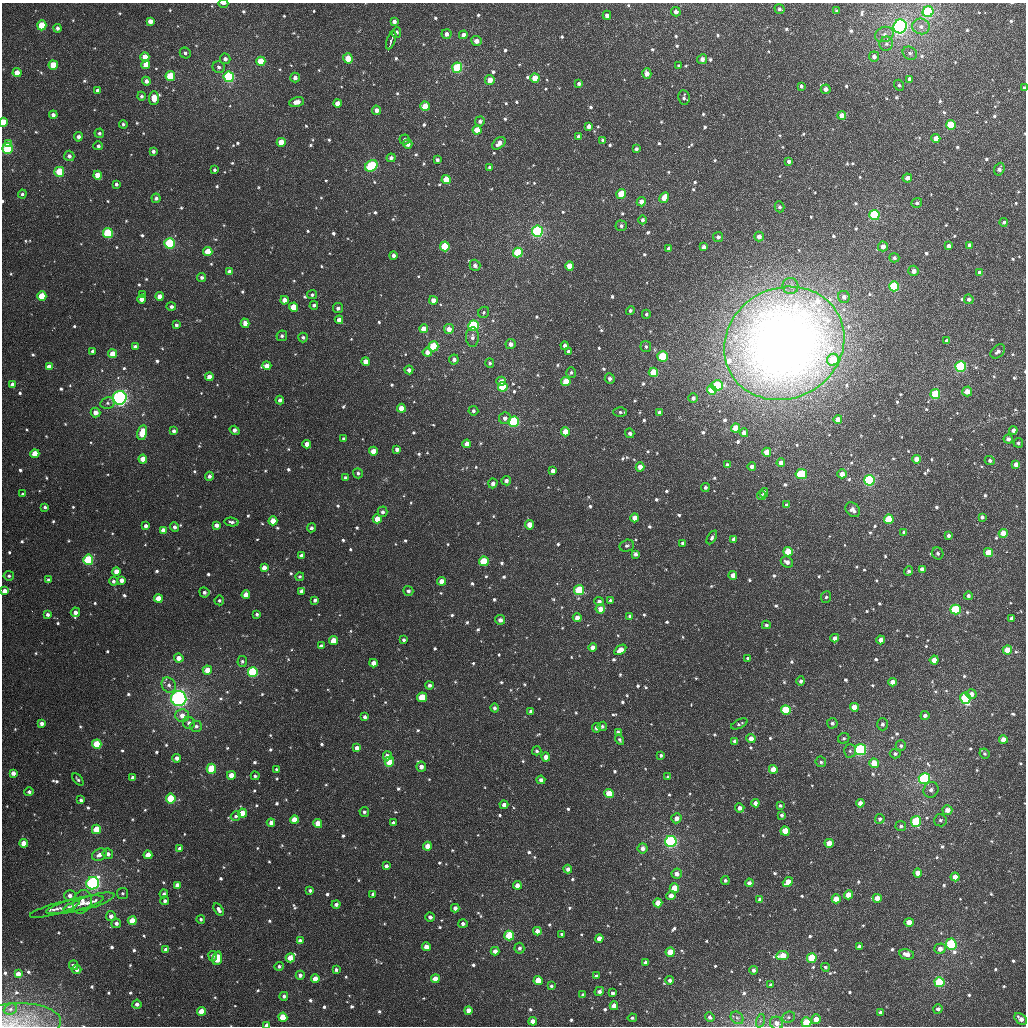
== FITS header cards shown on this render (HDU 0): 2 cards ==
NAXIS1  =                 1024
NAXIS2  =                 1024

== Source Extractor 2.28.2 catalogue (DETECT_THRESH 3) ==
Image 1024 x 1024 px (HDU 0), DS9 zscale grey, 1 PNG px = 1 image px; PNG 1028 x 1028 px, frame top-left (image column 1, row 1024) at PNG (2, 3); each listed source drawn as its Kron ellipse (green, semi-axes under 4 px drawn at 4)
Background 2840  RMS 51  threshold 152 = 3 sigma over >= 5 px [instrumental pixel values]
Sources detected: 964; of the 964, the 500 brightest by FLUX_AUTO listed and drawn (464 fainter detections omitted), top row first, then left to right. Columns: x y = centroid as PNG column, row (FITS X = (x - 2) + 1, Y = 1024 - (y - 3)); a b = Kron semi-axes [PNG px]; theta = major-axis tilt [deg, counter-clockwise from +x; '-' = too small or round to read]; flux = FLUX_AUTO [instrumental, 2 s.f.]
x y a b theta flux
223 3 5 2 - 9.6e+03
779 9 5 4 - 8.4e+03
837 11 4 3 - 7.4e+03
676 12 5 4 - 2.0e+04
928 12 5 5 - 4.9e+05
607 15 4 4 - 2.1e+04
150 21 4 4 - 2.6e+04
394 21 4 4 - 1.5e+04
42 25 5 4 - 1.2e+05
900 26 7 6 - 9.0e+05
921 26 9 7 -14 2.0e+04
57 28 4 4 - 1.2e+04
397 32 5 4 - 8.0e+03
446 34 5 5 - 1.8e+04
884 34 9 7 22 1.8e+04
463 35 4 4 - 1.7e+04
391 40 9 3 70 1.4e+04
476 41 5 5 - 2.5e+04
886 44 7 6 - 1.1e+04
185 53 6 5 - 8.7e+03
910 53 8 6 -32 9.5e+03
874 56 5 5 - 1.6e+04
145 57 4 4 - 4.9e+04
348 58 5 4 - 5.7e+04
225 59 5 5 - 1.3e+04
702 59 5 4 - 1.9e+04
261 61 5 4 - 8.0e+04
146 64 4 4 - 3.9e+04
53 65 4 4 - 8.0e+04
679 66 4 4 - 1.3e+04
219 67 6 5 - 1.0e+04
457 68 5 5 - 2.6e+05
17 73 4 4 - 4.4e+04
647 74 5 4 - 2.4e+04
170 76 5 5 - 1.3e+05
229 77 5 5 - 5.6e+05
295 78 5 4 - 1.6e+04
535 78 4 4 - 8.0e+04
909 79 4 3 - 1.1e+04
490 80 5 4 - 3.4e+04
146 81 4 4 - 1.8e+04
579 84 4 3 - 1.1e+04
899 85 6 5 - 7.1e+03
801 86 4 3 - 8.5e+03
1024 88 4 3 - 8.7e+03
826 89 5 4 - 1.9e+04
98 90 4 4 - 1.6e+04
141 96 4 4 - 8.2e+03
684 97 7 5 -82 9.5e+03
154 98 7 5 88 4.9e+04
297 102 8 5 11 3.2e+04
337 103 4 4 - 2.9e+04
425 106 4 4 - 6.2e+04
376 110 4 4 - 2.1e+04
53 115 4 4 - 1.4e+04
842 115 4 4 - 3.1e+04
480 121 5 5 - 1.2e+04
3 122 4 4 - 1.1e+05
123 124 4 4 - 7.9e+03
951 125 5 5 - 1.4e+05
589 126 4 4 - 2.3e+04
477 130 4 4 - 6.3e+04
99 133 5 4 - 9.3e+03
579 136 4 4 - 1.1e+04
78 137 5 4 - 1.3e+04
936 138 4 4 - 3.4e+04
405 140 5 5 - 8.3e+03
603 140 4 4 - 1.5e+04
281 142 4 4 - 6.8e+04
499 143 8 5 40 2.6e+04
9 144 4 3 - 5.1e+04
408 144 4 4 - 2.0e+04
98 146 4 4 - 9.5e+03
8 148 5 5 - 2.7e+05
636 149 4 3 - 9.5e+03
153 151 4 4 - 1.0e+04
69 156 5 5 - 1.4e+04
391 158 4 4 - 1.1e+04
437 160 4 3 - 1.0e+04
789 161 4 4 - 1.3e+04
371 166 7 5 38 2.8e+05
490 167 4 4 - 9.6e+03
999 169 6 5 - 1.4e+04
215 170 3 3 - 7.6e+03
59 172 5 5 - 1.0e+05
98 175 4 4 - 4.8e+04
907 178 5 4 - 2.2e+04
446 180 4 4 - 7.8e+04
116 184 4 3 - 8.7e+03
22 194 4 4 - 8.0e+03
621 194 5 4 - 9.5e+04
156 198 4 4 - 9.9e+03
664 198 5 4 - 4.2e+04
641 202 4 4 - 2.6e+04
917 203 5 5 - 9.3e+03
779 207 5 5 - 8.9e+03
874 215 5 5 - 3.6e+05
642 220 4 4 - 9.1e+03
1004 222 4 4 - 8.6e+03
621 226 5 5 - 1.1e+04
537 231 5 5 - 5.3e+05
108 233 5 5 - 2.1e+05
759 236 5 4 - 2.1e+04
718 237 5 5 - 1.1e+04
169 243 5 5 - 3.2e+05
969 245 4 4 - 1.0e+04
445 246 5 4 - 1.7e+05
883 246 5 5 - 2.7e+04
949 246 4 4 - 1.4e+04
704 247 4 4 - 1.7e+04
669 249 4 4 - 1.5e+04
208 251 4 4 - 6.7e+04
518 253 5 5 - 1.7e+05
393 255 4 4 - 1.4e+04
894 258 5 4 - 8.8e+03
475 265 6 5 - 1.5e+04
570 266 4 4 - 5.7e+04
914 271 5 5 - 2.2e+04
230 272 4 4 - 2.0e+04
980 273 4 4 - 2.1e+04
202 277 4 4 - 9.6e+03
790 286 8 8 - 1.8e+04
894 286 5 5 - 2.5e+05
142 295 3 3 - 7.2e+03
312 295 5 4 - 7.4e+03
42 296 4 4 - 1.2e+05
159 296 4 4 - 2.6e+04
844 297 6 5 - 1.5e+04
141 299 4 4 - 2.9e+04
969 299 5 5 - 9.0e+03
284 300 4 4 - 3.0e+04
433 300 4 4 - 2.5e+04
314 305 4 4 - 8.8e+03
171 307 5 4 - 1.0e+04
294 307 4 4 - 7.9e+04
338 308 5 5 - 1.2e+04
630 310 4 4 - 7.4e+03
484 312 6 5 - 7.2e+03
646 314 4 4 - 7.1e+03
339 320 4 4 - 2.3e+04
245 323 5 4 - 2.4e+04
176 325 4 3 - 9.5e+03
473 326 5 5 - 7.1e+05
424 329 4 4 - 4.6e+04
449 329 5 5 - 2.8e+04
282 336 5 5 - 8.5e+03
303 337 5 4 - 8.0e+03
472 337 10 6 -89 1.5e+04
947 341 4 4 - 1.8e+04
784 343 61 55 28 5.4e+06
511 344 5 5 - 1.7e+04
433 346 5 5 - 1.7e+05
565 346 4 4 - 1.5e+04
135 347 4 3 - 1.2e+04
646 347 5 5 - 8.7e+03
93 351 4 4 - 1.3e+04
568 351 4 4 - 9.9e+03
998 351 8 5 43 1.5e+04
427 352 4 4 - 2.0e+04
113 354 4 4 - 6.4e+04
663 356 5 5 - 1.7e+05
454 359 5 4 - 1.5e+04
833 360 6 6 - 1.3e+05
366 362 4 4 - 3.9e+04
490 363 5 4 - 8.0e+03
267 366 4 4 - 2.7e+04
961 366 5 5 - 3.2e+05
49 367 4 4 - 2.7e+04
409 370 4 4 - 1.6e+04
571 372 5 5 - 7.7e+03
653 372 5 4 - 1.0e+05
209 377 4 4 - 3.1e+04
610 379 5 5 - 1.3e+04
501 381 5 4 - 2.2e+04
566 382 4 4 - 7.3e+04
13 385 4 4 - 2.9e+04
717 386 6 5 - 2.2e+05
503 387 5 5 - 2.4e+05
712 390 5 4 - 1.0e+05
967 391 5 5 - 3.5e+04
935 394 5 5 - 1.7e+05
120 398 7 7 - 7.2e+05
693 398 5 4 - 1.2e+04
280 400 4 4 - 1.2e+04
108 403 7 6 - 9.7e+03
401 408 4 4 - 5.4e+04
473 411 5 4 - 9.4e+03
95 412 5 5 - 2.7e+04
620 412 6 4 0 7.6e+03
659 412 4 4 - 1.4e+04
505 418 6 6 - 1.7e+04
838 419 4 4 - 3.2e+04
514 422 5 5 - 4.0e+05
736 428 4 4 - 6.8e+04
235 430 5 4 - 1.5e+04
1013 430 4 4 - 1.6e+04
174 431 4 4 - 1.0e+04
565 432 4 4 - 4.7e+04
142 433 7 4 77 7.8e+04
630 433 5 4 - 1.2e+04
744 433 4 4 - 1.9e+04
343 439 3 3 - 7.7e+03
1008 439 4 4 - 1.4e+04
1018 443 5 4 - 8.2e+03
307 444 4 4 - 2.5e+04
467 444 4 4 - 2.8e+04
397 449 4 4 - 1.6e+04
373 451 4 4 - 4.5e+04
767 452 4 4 - 5.1e+04
35 454 4 4 - 7.0e+04
143 459 4 4 - 4.2e+04
916 459 4 4 - 2.9e+04
990 460 5 4 - 9.2e+03
781 463 4 4 - 2.6e+04
1016 464 4 4 - 2.4e+04
727 465 4 4 - 1.1e+04
752 466 4 4 - 1.5e+04
640 467 4 4 - 2.9e+04
553 471 4 4 - 1.6e+04
358 473 5 5 - 8.5e+03
801 474 6 5 - 2.1e+05
842 474 4 4 - 2.9e+04
209 476 4 4 - 1.3e+04
345 477 4 4 - 7.4e+03
869 480 5 5 - 5.5e+05
506 481 5 4 - 1.3e+04
493 483 5 4 - 1.5e+04
705 487 4 4 - 8.8e+03
764 493 4 4 - 1.0e+04
23 494 3 3 - 7.1e+03
761 496 4 4 - 8.6e+03
786 505 4 3 - 1.1e+04
45 507 4 3 - 7.6e+03
853 510 8 6 -47 1.8e+04
383 512 5 5 - 1.1e+04
982 517 4 4 - 1.0e+04
635 518 4 4 - 3.8e+04
377 519 4 4 - 5.6e+04
889 519 5 5 - 1.7e+05
273 521 4 4 - 4.9e+04
231 522 7 4 -11 9.4e+03
216 525 4 4 - 1.7e+04
529 525 5 4 - 3.4e+04
146 526 4 3 - 1.3e+04
175 527 4 4 - 1.3e+04
311 528 4 4 - 1.0e+04
163 530 4 4 - 2.7e+04
904 532 4 3 - 8.0e+03
1003 534 4 4 - 5.6e+04
948 535 4 3 - 1.0e+04
712 537 7 4 60 9.7e+03
734 539 4 4 - 1.9e+04
682 543 4 4 - 7.1e+03
627 546 7 6 - 9.3e+03
788 552 4 4 - 1.0e+05
988 552 4 4 - 8.9e+04
938 553 6 5 - 9.5e+03
635 554 4 4 - 1.4e+04
302 555 4 4 - 1.6e+04
88 560 5 5 - 1.9e+05
484 561 5 5 - 1.2e+05
787 562 6 5 - 1.9e+04
264 567 4 4 - 2.4e+04
922 569 4 4 - 2.3e+04
116 571 4 4 - 2.9e+04
909 571 5 4 - 8.8e+03
733 575 4 4 - 3.1e+04
9 576 5 4 - 7.9e+03
300 577 4 4 - 7.2e+03
48 580 4 4 - 8.8e+03
121 580 4 4 - 2.3e+04
113 581 4 4 - 9.3e+03
441 581 4 4 - 3.4e+04
579 590 5 5 - 2.0e+05
4 591 4 4 - 2.5e+04
301 591 4 4 - 1.5e+04
408 591 5 5 - 1.0e+04
204 592 5 5 - 1.2e+04
246 595 4 4 - 4.0e+04
968 596 4 4 - 1.1e+04
826 597 5 5 - 7.1e+03
158 598 4 4 - 6.2e+04
219 600 5 5 - 7.1e+03
315 600 4 3 - 1.0e+04
610 600 4 4 - 8.1e+03
599 601 5 4 - 1.6e+04
600 609 5 4 - 3.2e+04
955 609 5 5 - 3.4e+05
75 612 5 4 - 2.1e+04
257 614 4 4 - 8.9e+03
48 615 4 4 - 1.2e+04
630 616 4 4 - 7.2e+03
577 618 4 4 - 2.5e+04
1012 618 4 4 - 2.2e+04
500 620 5 4 - 1.4e+04
766 625 4 4 - 8.3e+03
835 638 4 4 - 2.0e+04
404 640 4 4 - 7.8e+03
881 640 4 4 - 3.6e+04
334 641 4 4 - 7.2e+04
321 646 4 4 - 1.1e+04
593 647 4 4 - 2.0e+04
620 650 6 4 35 3.6e+04
1007 650 4 4 - 5.6e+04
179 658 5 4 - 2.8e+04
748 658 3 3 - 7.2e+03
934 660 4 4 - 4.5e+04
242 661 5 5 - 7.6e+03
374 663 4 4 - 2.7e+04
207 670 4 4 - 5.5e+04
253 672 5 5 - 4.5e+05
801 681 4 4 - 1.0e+04
893 682 4 4 - 2.9e+04
169 685 8 6 -59 1.6e+04
429 685 4 4 - 1.2e+04
971 694 5 5 - 1.9e+04
422 697 5 5 - 1.2e+05
179 698 7 7 - 9.5e+05
965 698 5 5 - 4.3e+05
854 707 4 4 - 4.7e+04
494 708 4 4 - 1.0e+04
786 710 5 5 - 2.1e+05
531 711 4 4 - 1.5e+04
182 715 6 6 - 3.0e+04
925 716 4 4 - 1.3e+04
365 717 4 4 - 1.1e+04
42 723 4 4 - 1.7e+04
189 723 6 6 - 1.4e+04
832 723 5 5 - 8.8e+03
739 724 9 4 25 7.4e+03
882 724 6 5 - 1.1e+04
196 726 6 5 - 1.0e+04
602 726 5 4 - 7.8e+03
596 728 5 4 - 1.6e+04
618 732 4 4 - 7.4e+03
844 738 6 5 - 7.3e+03
751 739 4 4 - 3.6e+04
1003 739 4 4 - 3.0e+04
619 740 5 4 - 7.1e+03
735 741 4 4 - 1.4e+04
97 744 4 4 - 1.7e+05
901 746 5 5 - 9.3e+03
357 748 4 4 - 2.4e+04
860 750 5 5 - 4.3e+05
537 751 5 4 - 7.5e+03
850 751 7 5 -89 8.1e+03
895 754 5 4 - 8.5e+03
985 754 5 4 - 7.1e+03
661 755 4 4 - 7.6e+03
387 756 4 4 - 2.1e+04
546 757 4 4 - 3.1e+04
177 758 4 4 - 1.8e+04
389 762 5 4 - 8.6e+04
821 762 5 5 - 7.5e+03
874 763 5 4 - 7.8e+04
421 767 5 4 - 2.0e+04
211 769 5 4 - 1.6e+05
276 769 3 3 - 7.1e+03
773 769 4 4 - 4.1e+04
13 773 4 4 - 2.3e+04
231 775 4 4 - 4.0e+04
255 776 4 4 - 8.3e+03
133 777 4 4 - 1.5e+04
668 777 4 3 - 7.4e+03
924 778 5 5 - 6.2e+05
78 779 7 4 -50 7.6e+03
541 780 4 4 - 1.2e+04
931 790 8 7 - 1.6e+04
29 792 5 4 - 9.9e+03
609 794 4 4 - 8.9e+04
171 799 5 5 - 1.9e+05
81 800 4 3 - 9.6e+03
755 803 4 4 - 2.0e+04
860 803 4 4 - 2.4e+04
504 805 4 4 - 1.6e+04
780 806 4 3 - 7.2e+03
740 808 4 4 - 1.7e+04
947 810 5 5 - 3.4e+04
364 812 5 4 - 8.3e+03
242 813 4 4 - 6.3e+04
782 815 4 3 - 9.1e+03
236 816 5 5 - 8.8e+03
676 818 5 5 - 2.4e+04
880 819 5 5 - 9.8e+03
294 820 4 4 - 5.4e+04
940 820 6 6 - 9.0e+03
916 822 5 5 - 2.8e+05
271 823 4 4 - 1.8e+04
318 823 4 4 - 5.2e+04
393 823 4 4 - 1.0e+04
901 826 5 5 - 9.2e+03
96 829 4 4 - 8.8e+04
785 831 4 4 - 7.2e+04
671 841 5 5 - 5.5e+05
24 843 4 4 - 3.5e+04
829 843 4 4 - 5.6e+04
427 846 4 4 - 3.4e+04
643 848 5 5 - 2.0e+04
180 849 4 4 - 1.5e+04
108 854 5 5 - 1.5e+04
99 855 8 5 24 2.3e+04
148 855 4 4 - 4.7e+04
386 866 4 4 - 1.1e+04
568 869 4 4 - 1.5e+04
918 873 4 4 - 3.5e+04
677 874 5 5 - 2.3e+04
955 877 4 4 - 4.5e+04
725 880 4 4 - 7.6e+03
788 882 5 4 - 5.2e+04
93 883 6 6 - 8.2e+05
749 883 4 4 - 1.5e+04
177 885 4 4 - 2.5e+04
517 885 4 4 - 3.1e+04
674 888 4 4 - 8.6e+04
310 890 4 4 - 8.9e+03
122 893 5 5 - 7.4e+03
164 894 4 4 - 1.1e+04
373 894 4 4 - 1.4e+04
849 895 4 4 - 6.0e+04
70 896 6 5 - 1.6e+04
671 896 4 4 - 2.4e+04
877 898 4 4 - 3.9e+04
760 899 4 4 - 1.9e+04
836 899 4 4 - 4.8e+04
165 901 4 4 - 1.0e+04
82 902 12 9 69 2.9e+04
89 902 26 6 17 4.0e+04
658 903 4 4 - 5.4e+04
336 904 4 4 - 1.2e+04
75 905 29 6 14 4.7e+04
455 908 4 4 - 1.6e+04
55 909 26 5 16 2.4e+04
219 909 7 4 -56 1.4e+04
111 916 5 5 - 1.8e+04
430 917 5 4 - 1.3e+04
201 919 4 4 - 7.5e+03
132 921 4 4 - 7.3e+04
909 922 4 4 - 4.2e+04
116 923 5 5 - 1.4e+04
463 924 5 4 - 1.1e+04
537 931 4 4 - 2.3e+04
562 934 4 3 - 9.0e+03
509 935 5 5 - 1.5e+05
599 939 4 4 - 3.6e+04
300 941 4 4 - 2.3e+04
951 944 6 5 - 4.5e+05
426 947 4 4 - 3.6e+04
859 947 4 4 - 1.8e+04
519 948 5 5 - 1.0e+04
166 949 4 4 - 1.6e+04
940 949 5 5 - 2.4e+04
495 951 4 4 - 2.3e+04
670 952 4 4 - 6.8e+04
907 954 7 5 -13 2.9e+04
212 956 5 4 - 9.6e+03
782 956 6 4 9 6.7e+04
217 958 7 4 79 6.9e+04
290 958 4 4 - 5.0e+04
812 958 5 4 - 1.5e+05
646 962 4 4 - 1.5e+04
74 965 5 4 - 1.3e+04
279 966 5 4 - 8.4e+03
825 967 4 4 - 7.2e+03
77 970 5 4 - 1.3e+04
336 970 4 4 - 9.3e+03
753 970 4 4 - 1.3e+04
18 974 4 4 - 3.0e+04
300 975 4 4 - 1.2e+04
596 976 4 4 - 8.6e+03
315 979 4 4 - 4.3e+04
435 979 4 4 - 3.9e+04
538 980 4 4 - 7.4e+04
670 980 4 4 - 1.3e+04
939 982 5 5 - 3.3e+05
771 985 4 4 - 1.1e+04
551 986 4 3 - 8.2e+03
599 991 5 4 - 1.3e+04
613 993 4 4 - 1.1e+04
583 995 4 3 - 9.8e+03
284 996 4 4 - 9.8e+03
137 1004 4 4 - 1.5e+04
614 1006 4 4 - 3.2e+04
10 1009 7 5 23 8.8e+03
938 1009 4 4 - 1.3e+04
468 1010 4 4 - 2.8e+04
201 1011 4 4 - 6.7e+04
880 1012 4 3 - 1.0e+04
283 1017 4 4 - 8.1e+04
710 1017 5 4 - 1.1e+04
788 1017 7 5 22 8.3e+03
632 1018 4 4 - 7.2e+03
737 1018 7 5 -43 9.9e+03
816 1019 5 4 - 3.6e+04
1021 1019 7 5 -39 3.0e+04
533 1021 4 4 - 3.1e+04
760 1021 7 4 72 7.5e+03
806 1022 5 5 - 9.9e+04
777 1023 7 6 - 2.2e+04
14 1024 47 20 3 1.1e+05
267 1025 4 3 - 3.1e+04
At the frame edge (FLAGS 8, measured only in part): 8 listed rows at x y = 223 3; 1024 88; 3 122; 4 591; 806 1022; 777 1023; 14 1024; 267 1025
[464 fainter detections neither listed nor drawn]

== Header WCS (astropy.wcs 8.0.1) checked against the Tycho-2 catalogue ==
Header WCS as astropy/WCSLIB reads it (applying the file's SIP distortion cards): RA---TAN-SIP/DEC--TAN-SIP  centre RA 01:37:30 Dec +18:54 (24.37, +18.90 deg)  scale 8.67 arcsec/px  FOV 148.0' x 148.0'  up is +178 deg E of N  parity flipped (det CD > 0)
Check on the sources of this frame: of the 60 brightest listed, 57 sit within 12.4 arcsec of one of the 180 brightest Tycho-2 stars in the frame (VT <= 11.95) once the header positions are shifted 0.96 arcsec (0.06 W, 0.96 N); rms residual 4.13 arcsec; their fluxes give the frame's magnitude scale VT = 23.15 - 2.5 log10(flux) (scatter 0.19 mag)
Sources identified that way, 212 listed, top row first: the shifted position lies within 12.4 arcsec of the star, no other Tycho-2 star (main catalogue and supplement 1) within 24.8 arcsec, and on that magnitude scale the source's flux lands within +1.5 / -3 mag of the star's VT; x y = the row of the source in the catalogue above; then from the Tycho-2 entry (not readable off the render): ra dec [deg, ICRS J2000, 3 dp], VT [Tycho-2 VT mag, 2 dp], TYC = Tycho-2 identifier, HIP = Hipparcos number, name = IAU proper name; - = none
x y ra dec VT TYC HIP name
928 12 23.377 +17.647 9.01 1201-513-1 - -
150 21 25.341 +17.744 11.82 1208-866-1 - -
42 25 25.615 +17.762 10.52 1208-1504-1 - -
900 26 23.446 +17.685 7.81 1201-7-1 7282 -
476 41 24.516 +17.762 11.71 1208-1527-1 - -
145 57 25.352 +17.830 11.31 1208-1428-1 - -
348 58 24.839 +17.816 11.17 1208-1381-1 - -
261 61 25.059 +17.831 10.55 1208-552-1 - -
146 64 25.349 +17.848 11.45 1208-312-1 - -
53 65 25.583 +17.857 10.60 1208-1476-1 - -
457 68 24.559 +17.829 9.45 1208-1330-1 7626 -
17 73 25.674 +17.878 11.68 1208-1435-1 - -
647 74 24.081 +17.825 11.98 1208-646-1 - -
170 76 25.286 +17.874 10.00 1208-1452-1 - -
229 77 25.138 +17.871 9.20 1208-168-1 - -
295 78 24.970 +17.867 12.48 1208-926-1 - -
535 78 24.363 +17.847 11.05 1208-118-1 - -
490 80 24.478 +17.855 11.71 1208-930-1 - -
826 89 23.628 +17.844 11.95 1201-650-1 - -
337 103 24.861 +17.926 11.47 1208-326-1 - -
425 106 24.639 +17.924 10.50 1208-682-1 - -
376 110 24.761 +17.938 11.93 1208-1533-1 - -
842 115 23.584 +17.905 11.47 1201-35-1 - -
3 122 25.705 +17.999 10.65 1208-1078-1 - -
951 125 23.306 +17.917 9.96 1201-410-1 - -
477 130 24.505 +17.977 11.38 1208-666-1 - -
936 138 23.343 +17.950 11.45 1201-572-1 - -
603 140 24.185 +17.990 12.27 1208-1344-1 - -
281 142 24.999 +18.024 10.75 1208-856-1 - -
499 143 24.447 +18.005 12.44 1208-338-1 - -
9 144 25.689 +18.050 11.13 1208-1178-1 - -
8 148 25.692 +18.061 9.65 1208-1184-1 8004 -
789 161 23.713 +18.022 12.31 1201-606-1 - -
371 166 24.769 +18.072 9.30 1208-504-1 - -
59 172 25.559 +18.113 10.08 1208-1518-1 - -
98 175 25.462 +18.118 11.04 1208-1088-1 - -
907 178 23.411 +18.049 12.32 1201-373-1 - -
446 180 24.578 +18.099 11.25 1208-166-1 - -
641 202 24.082 +18.134 11.96 1208-202-1 - -
874 215 23.490 +18.142 9.26 1201-617-1 - -
537 231 24.342 +18.215 8.67 1208-296-1 - -
108 233 25.430 +18.257 9.60 1208-1378-1 - -
169 243 25.273 +18.277 9.33 1208-1502-1 - -
445 246 24.576 +18.260 10.10 1208-956-1 - -
883 246 23.465 +18.216 11.65 1201-629-1 - -
704 247 23.919 +18.236 12.37 1201-254-1 - -
208 251 25.176 +18.293 10.84 1208-1316-1 - -
518 253 24.390 +18.268 10.07 1208-896-1 - -
393 255 24.705 +18.287 12.27 1208-1478-1 - -
570 266 24.257 +18.295 11.05 1208-710-1 - -
914 271 23.385 +18.272 12.49 1201-586-1 - -
980 273 23.217 +18.269 11.73 1201-158-1 - -
894 286 23.433 +18.311 9.67 1201-436-1 - -
42 296 25.593 +18.414 10.45 1208-898-1 - -
159 296 25.294 +18.405 11.89 1208-466-1 - -
141 299 25.340 +18.413 11.40 1208-1020-1 - -
433 300 24.599 +18.391 11.92 1208-1463-1 - -
294 307 24.953 +18.420 10.85 1208-1268-1 - -
339 320 24.837 +18.446 12.78 1208-1158-1 - -
473 326 24.495 +18.448 9.86 1208-1579-1 - -
424 329 24.621 +18.460 11.62 1208-890-1 - -
449 329 24.557 +18.458 11.99 1208-414-1 - -
784 343 23.704 +18.461 6.09 1201-1726-1 7359 -
433 346 24.594 +18.502 9.81 1208-1503-1 - -
427 352 24.610 +18.516 11.56 1208-182-1 - -
113 354 25.408 +18.547 11.14 1208-334-1 - -
663 356 24.012 +18.504 9.76 1208-290-1 - -
833 360 23.579 +18.494 10.35 1201-539-1 - -
366 362 24.765 +18.544 11.33 1208-892-1 - -
267 366 25.016 +18.563 12.06 1208-786-1 - -
961 366 23.254 +18.496 9.19 1201-441-1 - -
653 372 24.033 +18.543 10.68 1208-764-1 - -
209 377 25.161 +18.595 11.66 1208-1519-1 - -
501 381 24.419 +18.579 12.41 1208-1146-1 - -
566 382 24.255 +18.574 10.96 1208-1186-1 - -
717 386 23.870 +18.569 9.97 1201-238-1 - -
712 390 23.884 +18.580 10.45 1201-608-1 - -
935 394 23.315 +18.566 9.83 1201-737-1 - -
120 398 25.387 +18.652 7.89 1208-802-1 7893 -
401 408 24.670 +18.653 11.55 1208-1494-1 - -
838 419 23.560 +18.638 11.56 1201-744-1 - -
514 422 24.383 +18.675 9.24 1208-700-1 7571 -
736 428 23.819 +18.669 10.98 1201-179-1 - -
1013 430 23.113 +18.644 12.63 1201-229-1 - -
565 432 24.251 +18.695 11.06 1208-756-1 - -
142 433 25.327 +18.737 11.59 1208-1402-1 - -
467 444 24.500 +18.733 11.56 1208-1050-1 - -
397 449 24.677 +18.753 12.22 1208-1567-1 - -
373 451 24.737 +18.759 11.16 1208-850-1 - -
767 452 23.737 +18.724 11.83 1201-309-1 - -
35 454 25.597 +18.794 10.96 1208-976-1 - -
143 459 25.323 +18.798 11.68 1208-360-1 - -
916 459 23.355 +18.724 11.56 1201-397-1 - -
781 463 23.700 +18.747 11.86 1201-402-1 - -
1016 464 23.103 +18.726 12.01 1201-167-1 - -
801 474 23.646 +18.773 9.68 1201-487-1 - -
842 474 23.544 +18.768 11.92 1201-527-1 - -
869 480 23.473 +18.780 8.85 1201-219-1 7288 -
635 518 24.066 +18.895 11.46 1208-678-1 - -
377 519 24.721 +18.922 11.14 1208-1516-1 - -
889 519 23.420 +18.872 10.18 1201-473-1 - -
273 521 24.986 +18.936 11.71 1208-1347-1 - -
529 525 24.333 +18.921 11.66 1208-44-1 - -
163 530 25.265 +18.968 11.36 1208-1339-1 - -
1003 534 23.127 +18.895 11.01 1201-493-1 - -
788 552 23.672 +18.961 10.72 1201-247-1 - -
988 552 23.162 +18.941 10.81 1201-589-1 - -
88 560 25.453 +19.045 9.55 1208-1159-1 - -
484 561 24.446 +19.014 10.18 1208-1149-1 - -
264 567 25.004 +19.049 12.32 1208-1121-1 - -
116 571 25.381 +19.071 11.96 1208-921-1 - -
733 575 23.809 +19.023 11.69 1201-518-1 - -
121 580 25.367 +19.092 12.59 1208-1211-1 - -
441 581 24.551 +19.066 11.56 1208-1007-1 - -
579 590 24.200 +19.075 9.96 1208-877-1 - -
158 598 25.271 +19.132 11.02 1208-1127-1 - -
599 601 24.148 +19.100 12.44 1208-857-1 - -
600 609 24.144 +19.118 11.40 1208-1059-1 - -
955 609 23.239 +19.082 9.93 1201-728-1 - -
75 612 25.481 +19.172 12.32 1208-1019-1 - -
577 618 24.202 +19.141 11.65 1208-1117-1 - -
835 638 23.544 +19.164 12.57 1201-203-1 - -
881 640 23.426 +19.163 12.00 1201-363-1 - -
334 641 24.821 +19.219 11.17 1208-1213-1 - -
593 647 24.160 +19.211 12.46 1208-1063-1 - -
620 650 24.087 +19.213 12.14 1208-895-1 - -
1007 650 23.102 +19.174 10.82 1201-782-1 - -
179 658 25.214 +19.274 11.40 1208-1349-1 - -
934 660 23.288 +19.206 11.24 1201-482-1 - -
374 663 24.717 +19.269 11.97 1208-789-1 - -
207 670 25.139 +19.301 11.49 1208-625-1 - -
253 672 25.024 +19.302 9.41 1208-623-1 - -
893 682 23.391 +19.264 11.53 1201-291-1 - -
429 685 24.572 +19.318 12.49 1208-1087-1 - -
179 698 25.211 +19.372 7.59 1208-487-1 7839 -
965 698 23.204 +19.294 9.25 1201-667-1 - -
854 707 23.485 +19.329 11.46 1201-520-1 - -
786 710 23.660 +19.342 10.02 1201-526-1 - -
751 739 23.746 +19.415 11.65 1201-228-1 - -
1003 739 23.102 +19.389 12.03 1201-552-1 - -
97 744 25.416 +19.488 10.18 1208-699-1 - -
357 748 24.751 +19.475 12.44 1208-195-1 - -
860 750 23.466 +19.429 8.83 1201-567-1 - -
387 756 24.673 +19.491 12.56 1208-907-1 - -
546 757 24.268 +19.480 12.07 1208-33-1 - -
389 762 24.667 +19.506 10.44 1208-167-1 - -
874 763 23.429 +19.461 10.88 1201-134-1 - -
421 767 24.585 +19.514 12.18 1208-717-1 - -
211 769 25.120 +19.538 9.95 1208-1233-1 - -
773 769 23.686 +19.486 11.39 1201-664-1 - -
13 773 25.627 +19.565 12.18 1208-367-1 - -
231 775 25.070 +19.552 11.87 1208-219-1 - -
924 778 23.298 +19.492 8.81 1201-469-1 7230 -
609 794 24.102 +19.561 10.53 1208-79-1 - -
171 799 25.222 +19.613 9.73 1208-501-1 - -
755 803 23.728 +19.569 11.95 1201-242-1 - -
860 803 23.460 +19.558 12.13 1201-651-1 - -
504 805 24.370 +19.598 12.21 1208-427-1 - -
947 810 23.236 +19.566 11.81 1201-516-1 - -
242 813 25.038 +19.642 11.14 1208-575-1 - -
294 820 24.904 +19.653 11.47 1208-175-1 - -
916 822 23.316 +19.597 9.74 1201-580-1 - -
318 823 24.844 +19.660 11.21 1208-391-1 - -
96 829 25.409 +19.693 10.66 1208-95-1 - -
785 831 23.648 +19.634 10.73 1201-514-1 - -
671 841 23.940 +19.670 8.50 1201-201-1 7435 -
829 843 23.535 +19.658 11.23 1201-485-1 - -
427 846 24.562 +19.705 11.52 1208-281-1 - -
148 855 25.275 +19.751 11.12 1208-499-1 - -
568 869 24.200 +19.747 12.50 1208-273-1 - -
918 873 23.305 +19.720 11.92 1201-272-1 - -
677 874 23.921 +19.747 12.23 1201-156-1 - -
955 877 23.209 +19.726 11.18 1201-646-1 - -
788 882 23.635 +19.755 11.43 1201-89-1 - -
93 883 25.414 +19.824 8.17 1208-261-1 7907 -
177 885 25.197 +19.821 12.06 1208-913-1 - -
517 885 24.327 +19.791 12.06 1208-337-1 - -
674 888 23.925 +19.782 10.95 1201-78-1 - -
373 894 24.696 +19.826 12.36 1208-605-1 - -
849 895 23.479 +19.780 11.01 1201-104-1 - -
671 896 23.933 +19.801 12.38 1201-27-1 - -
877 898 23.406 +19.785 11.32 1201-120-1 - -
760 899 23.705 +19.801 11.92 1201-136-1 - -
836 899 23.511 +19.791 11.47 1201-122-1 - -
658 903 23.966 +19.819 11.25 1201-127-1 - -
132 921 25.309 +19.910 10.62 1208-837-1 - -
909 922 23.321 +19.840 11.40 1201-38-1 - -
537 931 24.272 +19.899 12.58 1208-689-1 - -
599 939 24.112 +19.911 11.51 1208-1-1 - -
951 944 23.211 +19.888 9.08 1201-749-1 7206 -
426 947 24.555 +19.947 12.05 1208-779-1 - -
495 951 24.378 +19.952 12.10 1208-299-1 - -
670 952 23.929 +19.937 10.51 1201-63-1 - -
907 954 23.322 +19.917 12.47 1201-40-1 - -
782 956 23.641 +19.933 10.99 1201-160-1 - -
217 958 25.089 +19.996 11.33 1208-457-1 - -
290 958 24.902 +19.986 11.18 1208-671-1 - -
812 958 23.567 +19.936 10.17 1201-116-1 - -
646 962 23.991 +19.965 12.00 1201-36-1 - -
18 974 25.597 +20.047 12.05 1211-143-1 - -
315 979 24.836 +20.034 11.47 1211-1080-1 - -
435 979 24.528 +20.023 11.55 1211-427-1 - -
538 980 24.265 +20.018 10.84 1211-118-1 - -
939 982 23.237 +19.980 9.46 1201-700-1 - -
614 1006 24.068 +20.072 11.97 1211-438-1 - -
468 1010 24.440 +20.097 11.85 1211-67-1 - -
201 1011 25.125 +20.123 10.74 1211-1100-1 - -
880 1012 23.384 +20.059 12.75 1204-1839-1 - -
283 1017 24.915 +20.130 10.65 1211-938-1 - -
816 1019 23.549 +20.083 11.79 1204-344-1 - -
806 1022 23.573 +20.091 10.47 1204-364-1 - -
267 1025 24.955 +20.152 11.45 1211-54-1 - -